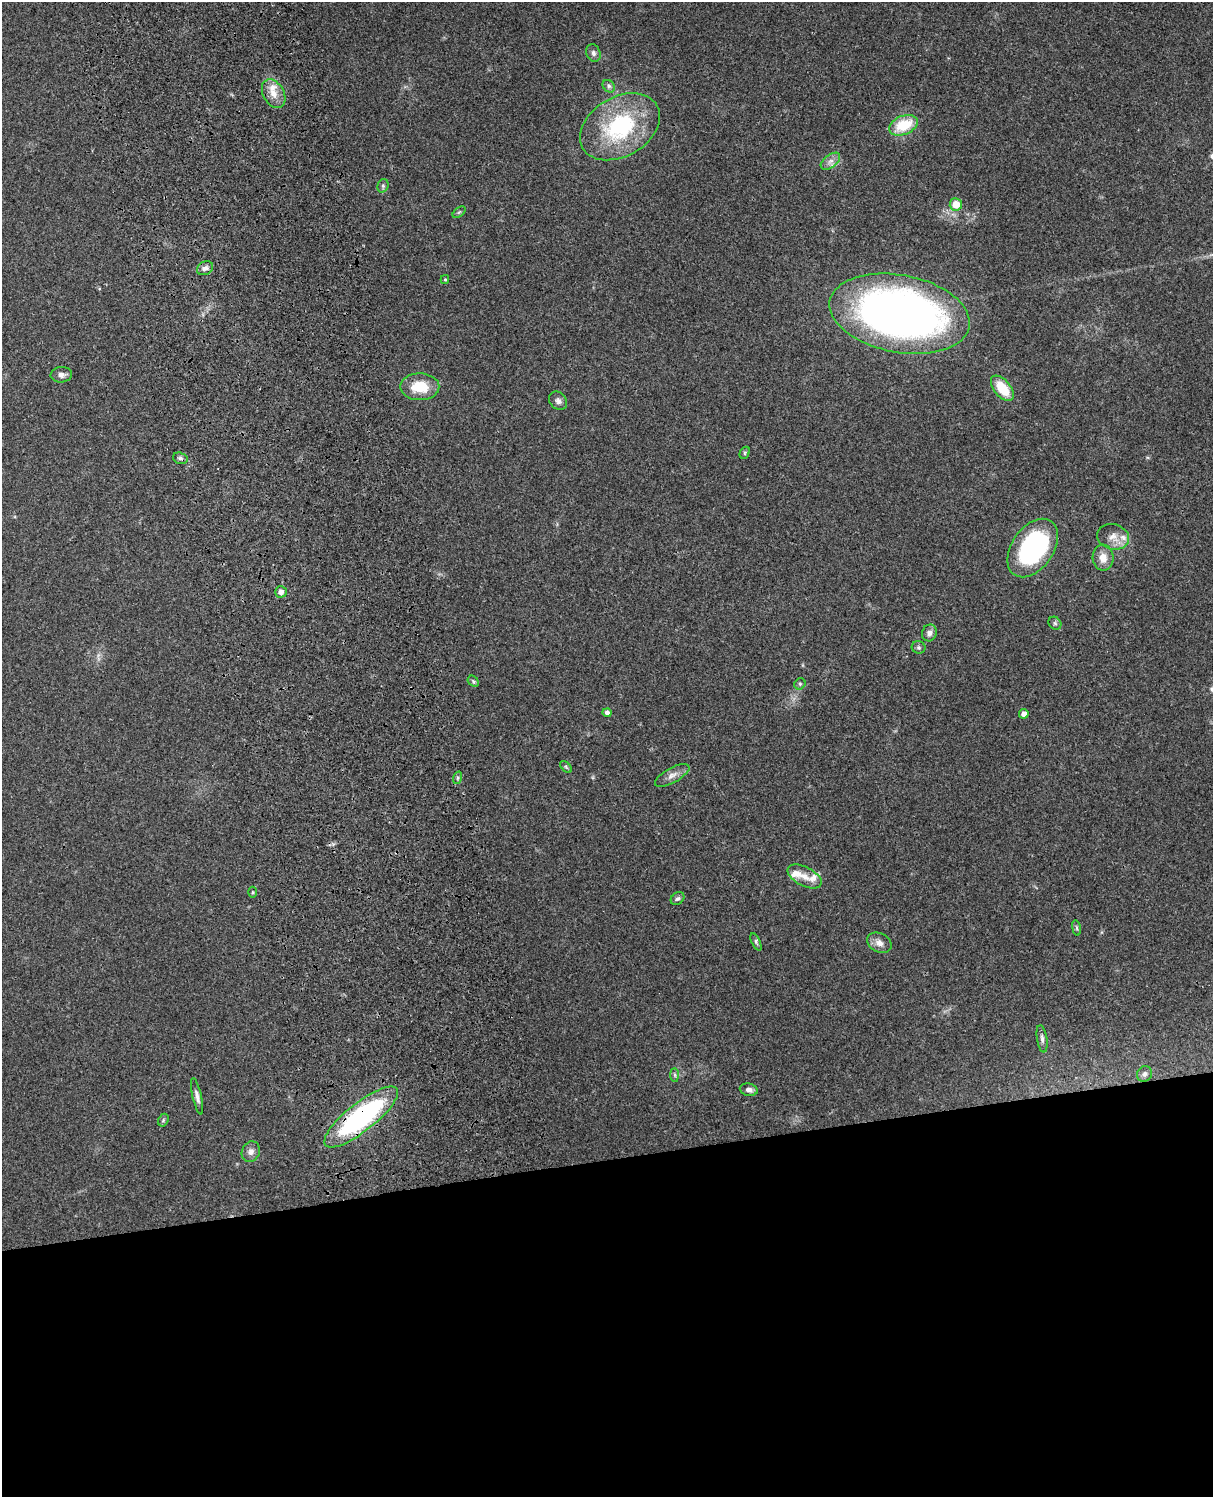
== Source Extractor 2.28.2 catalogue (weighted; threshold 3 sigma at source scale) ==
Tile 11 of 4 x 3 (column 3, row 3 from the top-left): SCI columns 2543-3753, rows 164-1658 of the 5085 x 4925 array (HDU 1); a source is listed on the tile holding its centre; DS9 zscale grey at full resolution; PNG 1215 x 1499 px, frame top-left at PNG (2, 2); each listed source drawn as its Kron ellipse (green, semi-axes under 4 px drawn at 4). Shown black and unused: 23% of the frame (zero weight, under 3 of 4 exposures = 6% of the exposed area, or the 3 px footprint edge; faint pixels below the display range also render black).
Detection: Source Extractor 2.28.2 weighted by HDU 2 'WHT'; one run over the whole footprint, this tile lists its part. Background 0.219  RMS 0.0084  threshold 0.0378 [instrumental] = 3 sigma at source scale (4.5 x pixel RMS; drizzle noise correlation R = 1.50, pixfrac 1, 0.05/0.05 arcsec/px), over >= 5 px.
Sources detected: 50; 4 inside a brighter listed object's ellipse — not listed separately; the other 46 listed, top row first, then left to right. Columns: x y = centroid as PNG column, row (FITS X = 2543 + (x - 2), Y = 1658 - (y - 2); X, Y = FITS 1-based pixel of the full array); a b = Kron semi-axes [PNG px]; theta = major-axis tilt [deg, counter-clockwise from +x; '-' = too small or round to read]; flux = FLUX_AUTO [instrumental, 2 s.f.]
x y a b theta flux
593 53 9 7 -68 3.2
609 86 7 5 -46 1.9
274 94 15 10 -61 9.7
904 125 15 9 23 27
620 127 43 29 30 86
830 161 11 6 37 4.5
383 186 7 5 70 1.8
956 204 6 6 - 13
459 212 7 4 36 1.2
205 268 8 6 30 3.2
445 279 4 4 - 1
900 314 71 38 -11 550
61 375 11 7 5 3.9
420 387 19 13 -1 23
1002 388 15 8 -51 22
558 401 10 8 -47 3.3
745 453 6 4 62 1.2
180 458 7 5 -18 2.1
1113 537 16 12 -14 9.2
1033 548 32 21 55 130
1103 558 13 10 -87 9
281 592 6 5 - 3.9
1055 623 7 5 -46 1.6
929 633 8 7 - 4.3
919 647 7 6 - 1.7
473 681 6 4 -46 1.4
800 684 6 5 - 1.4
607 713 4 4 - 3.1
1024 714 4 4 - 6.2
566 767 7 4 -46 1.3
672 775 19 7 29 5.8
457 778 6 4 71 1.5
805 876 18 9 -27 8.7
253 892 5 3 - 0.95
678 899 7 5 40 2
1076 928 8 4 -81 1.4
756 942 9 4 -65 1.7
879 943 13 9 -27 6.1
1042 1039 14 5 -81 3.1
1145 1074 8 7 - 2.6
675 1075 7 4 -89 1.6
749 1090 9 6 -11 3.6
197 1096 18 4 -77 3.7
361 1117 45 14 39 160
163 1120 7 5 62 1.3
251 1152 10 9 - 4.5
Overlapping masked pixels (flux is a lower limit): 1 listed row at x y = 361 1117